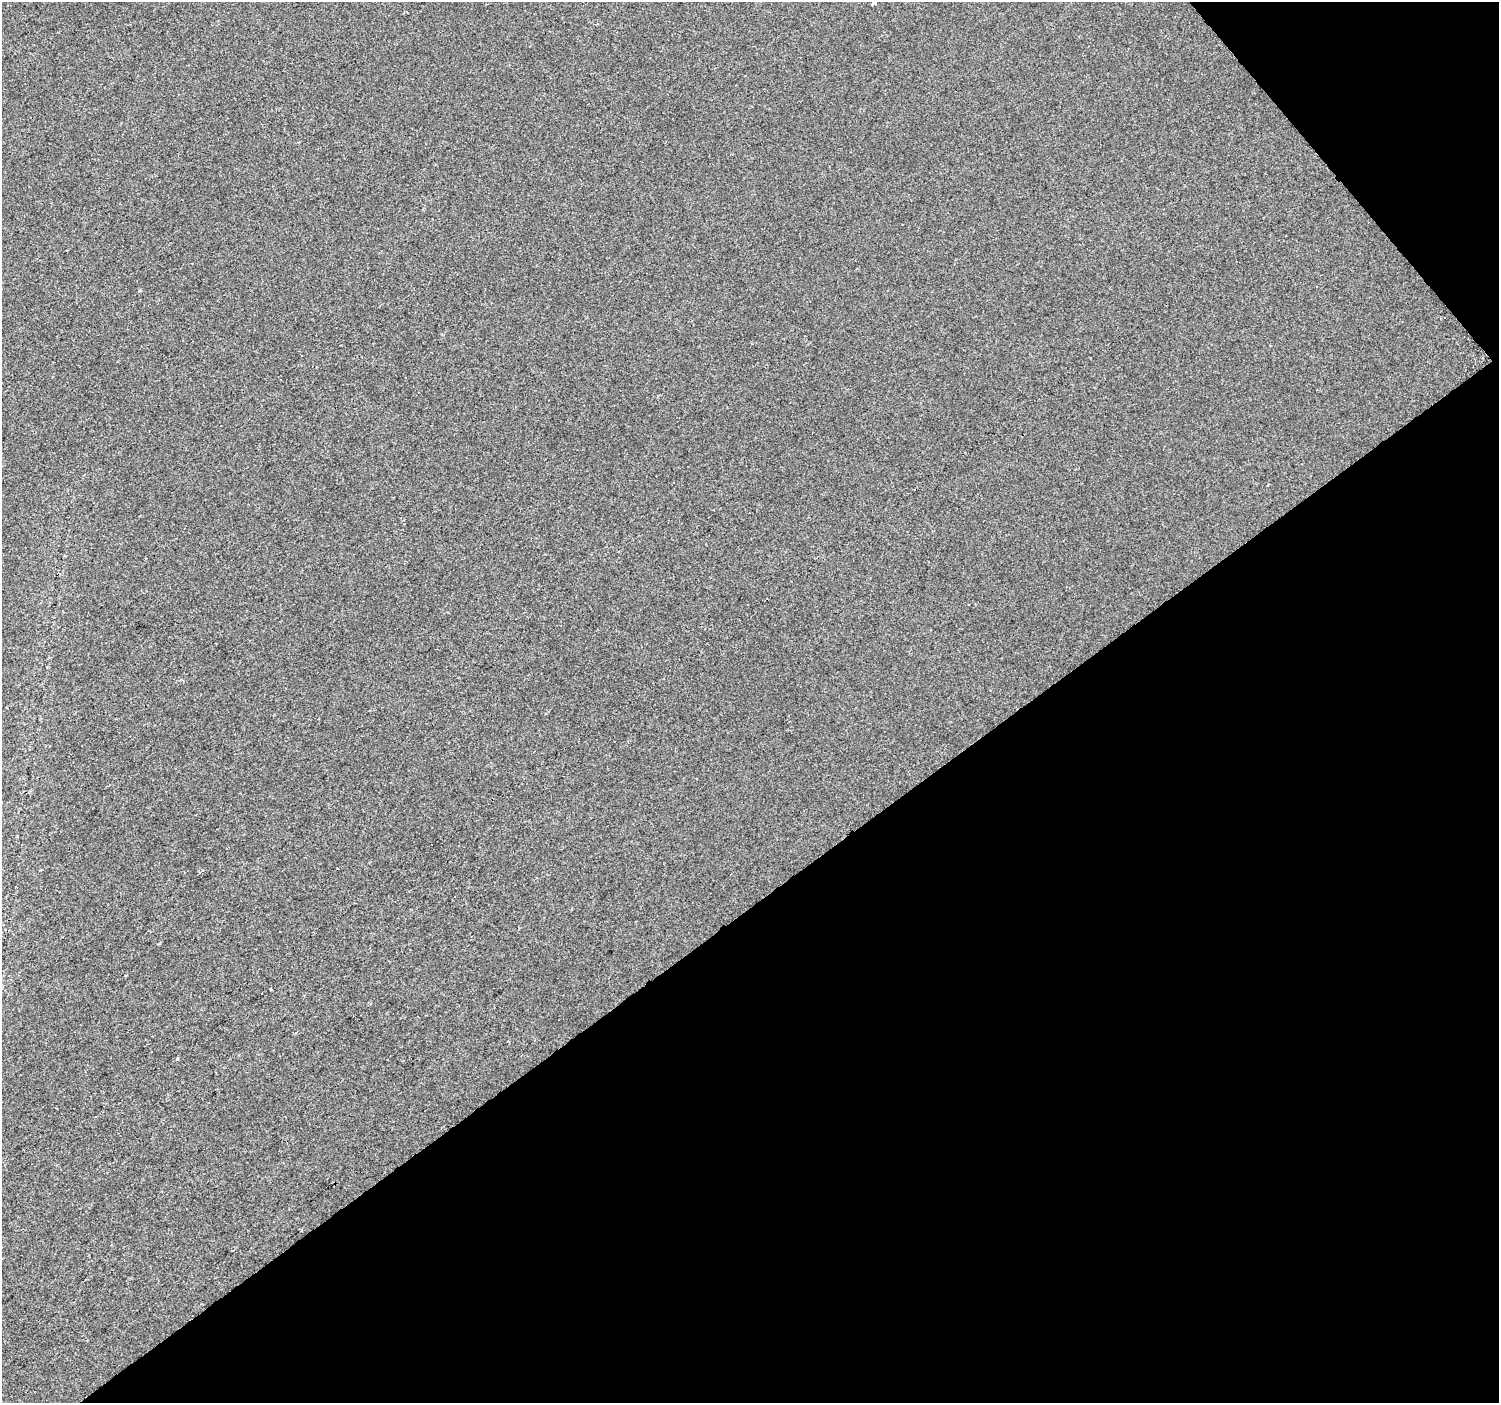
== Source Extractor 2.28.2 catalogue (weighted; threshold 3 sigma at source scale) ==
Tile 12 of 4 x 4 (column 4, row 3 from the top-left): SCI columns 4496-5992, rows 1602-3002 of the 5992 x 5941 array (HDU 1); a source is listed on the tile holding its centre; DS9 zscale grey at full resolution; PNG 1501 x 1405 px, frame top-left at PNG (2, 2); no overlay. Shown black and unused: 38% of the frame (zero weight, under 2 of 3 exposures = <1% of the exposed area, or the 3 px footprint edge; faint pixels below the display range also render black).
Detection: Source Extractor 2.28.2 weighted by HDU 2 'WHT'; one run over the whole footprint, this tile lists its part. Background 3.85e-05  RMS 0.0045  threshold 0.0203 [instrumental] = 3 sigma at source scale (4.5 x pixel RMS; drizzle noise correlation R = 1.50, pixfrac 1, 0.0396/0.0396 arcsec/px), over >= 5 px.
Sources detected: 7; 2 cosmic-ray / hot-pixel residue — not listed; the other 5 listed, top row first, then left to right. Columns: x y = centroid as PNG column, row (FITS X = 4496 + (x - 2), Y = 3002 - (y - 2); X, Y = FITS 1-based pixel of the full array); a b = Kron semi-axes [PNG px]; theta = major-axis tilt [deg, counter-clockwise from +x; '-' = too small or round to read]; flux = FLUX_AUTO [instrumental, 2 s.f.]
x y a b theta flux
874 4 4 3 - 2.6
125 976 3 2 - 0.33
271 989 4 3 - 1
177 1059 3 3 - 0.65
301 1230 3 3 - 0.41